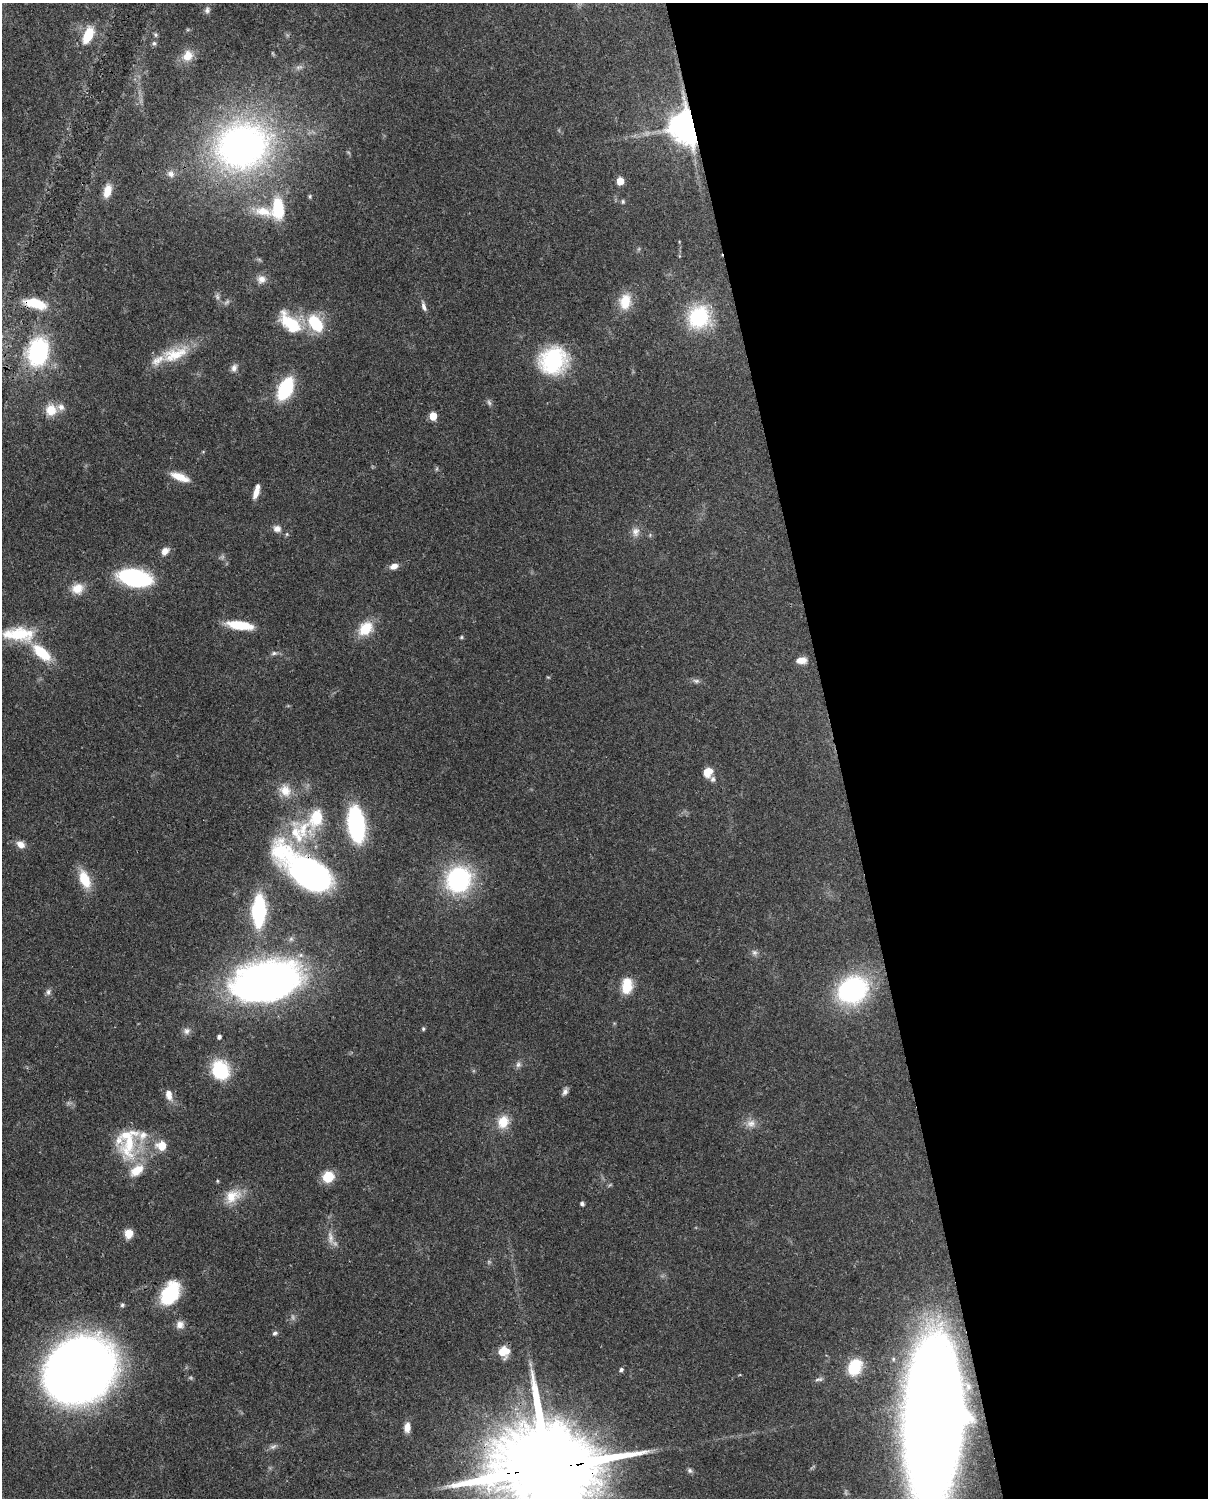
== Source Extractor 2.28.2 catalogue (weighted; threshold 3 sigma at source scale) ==
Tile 8 of 4 x 3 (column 4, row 2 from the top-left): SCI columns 3713-4918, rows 1658-3153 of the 5007 x 4916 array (HDU 1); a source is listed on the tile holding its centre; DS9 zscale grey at full resolution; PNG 1210 x 1500 px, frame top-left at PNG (2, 3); no overlay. Shown black and unused: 31% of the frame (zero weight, under 3 of 4 exposures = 7% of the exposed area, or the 3 px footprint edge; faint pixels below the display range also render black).
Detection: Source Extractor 2.28.2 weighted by HDU 2 'WHT'; one run over the whole footprint, this tile lists its part. Background 0.126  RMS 0.0044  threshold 0.02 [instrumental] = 3 sigma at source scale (4.5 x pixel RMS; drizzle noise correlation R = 1.50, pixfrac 1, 0.05/0.05 arcsec/px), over >= 5 px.
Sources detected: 110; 7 too faint to see at this stretch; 2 inside a brighter object's white glare — not listed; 10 inside a brighter listed object's ellipse — not listed separately; the other 91 listed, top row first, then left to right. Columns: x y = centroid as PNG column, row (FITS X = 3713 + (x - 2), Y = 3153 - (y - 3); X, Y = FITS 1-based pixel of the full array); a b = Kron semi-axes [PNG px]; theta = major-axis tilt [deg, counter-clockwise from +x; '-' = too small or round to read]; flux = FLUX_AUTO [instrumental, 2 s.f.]
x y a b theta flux
207 10 9 7 83 1.4
88 35 15 8 64 15
155 35 6 5 - 0.76
154 43 7 6 - 0.99
188 56 14 12 63 6.2
299 67 11 6 15 1.7
688 126 9 9 - 1100
242 146 49 42 20 200
171 174 10 9 - 2.4
620 181 5 5 - 11
107 191 14 8 75 6.3
310 196 6 4 -84 0.6
623 201 6 4 -89 0.69
278 209 26 14 -87 17
263 211 28 13 -13 9.9
261 279 11 10 - 3.3
625 301 18 13 82 10
35 303 25 10 -15 13
424 307 12 5 -69 1.9
699 317 30 27 63 27
290 323 33 16 -36 19
316 323 20 13 -54 19
38 352 25 18 77 52
175 354 41 18 21 16
553 360 24 22 30 46
234 368 11 7 66 2
285 388 15 9 64 47
51 410 14 13 - 7.2
433 416 5 5 - 11
180 477 23 8 -21 6.6
256 493 13 6 68 3.7
277 529 10 9 - 2.5
635 532 14 10 88 3.1
165 551 10 8 53 3
394 566 10 7 20 2.9
135 578 25 13 -12 63
77 588 15 13 26 5.8
240 625 29 9 -8 13
365 629 17 12 45 12
18 634 40 15 -1 19
461 637 5 4 - 0.56
42 653 25 11 -41 15
274 653 9 5 10 1.2
801 660 12 7 4 4
696 681 10 6 -1 1.4
708 772 10 8 60 6.2
713 779 8 7 - 1.3
285 791 17 15 -54 6.9
356 824 22 11 -83 84
303 829 34 21 88 23
21 845 10 7 -30 3.5
307 871 49 19 -37 180
85 879 20 11 -68 12
458 879 25 22 70 56
259 911 21 9 88 59
754 952 8 7 - 1.5
267 981 48 27 12 310
627 986 17 10 84 11
853 990 23 20 32 79
48 992 9 7 80 1.5
423 1029 5 4 - 0.71
187 1031 10 9 - 2
219 1037 4 4 - 1.4
518 1064 8 8 - 1.5
220 1070 20 17 -65 24
565 1092 10 6 61 1.7
169 1095 14 8 -77 3.9
503 1122 14 11 69 8.6
751 1123 13 11 22 3.6
129 1143 50 20 81 23
162 1146 6 5 - 14
328 1176 10 9 - 13
217 1181 5 4 - 0.48
232 1196 24 16 31 9
582 1204 5 4 - 0.99
129 1233 8 8 - 6.1
330 1237 19 7 -82 3.5
170 1294 23 14 59 29
122 1305 5 5 - 0.76
180 1325 10 9 - 2.9
275 1333 6 5 - 1.1
503 1351 10 9 - 9.8
855 1367 18 14 65 18
80 1369 46 39 34 720
621 1370 6 5 - 0.93
819 1379 12 5 12 1.3
934 1415 112 47 -89 780
407 1427 11 7 85 3.6
273 1447 11 6 33 1.5
547 1468 45 22 6 14000
690 1470 7 7 - 1
Overlapping masked pixels (flux is a lower limit): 6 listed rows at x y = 688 126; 35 303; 38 352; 307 871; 934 1415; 547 1468
Isophote crosses this tile's border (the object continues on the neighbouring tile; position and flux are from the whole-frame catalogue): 1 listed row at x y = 547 1468